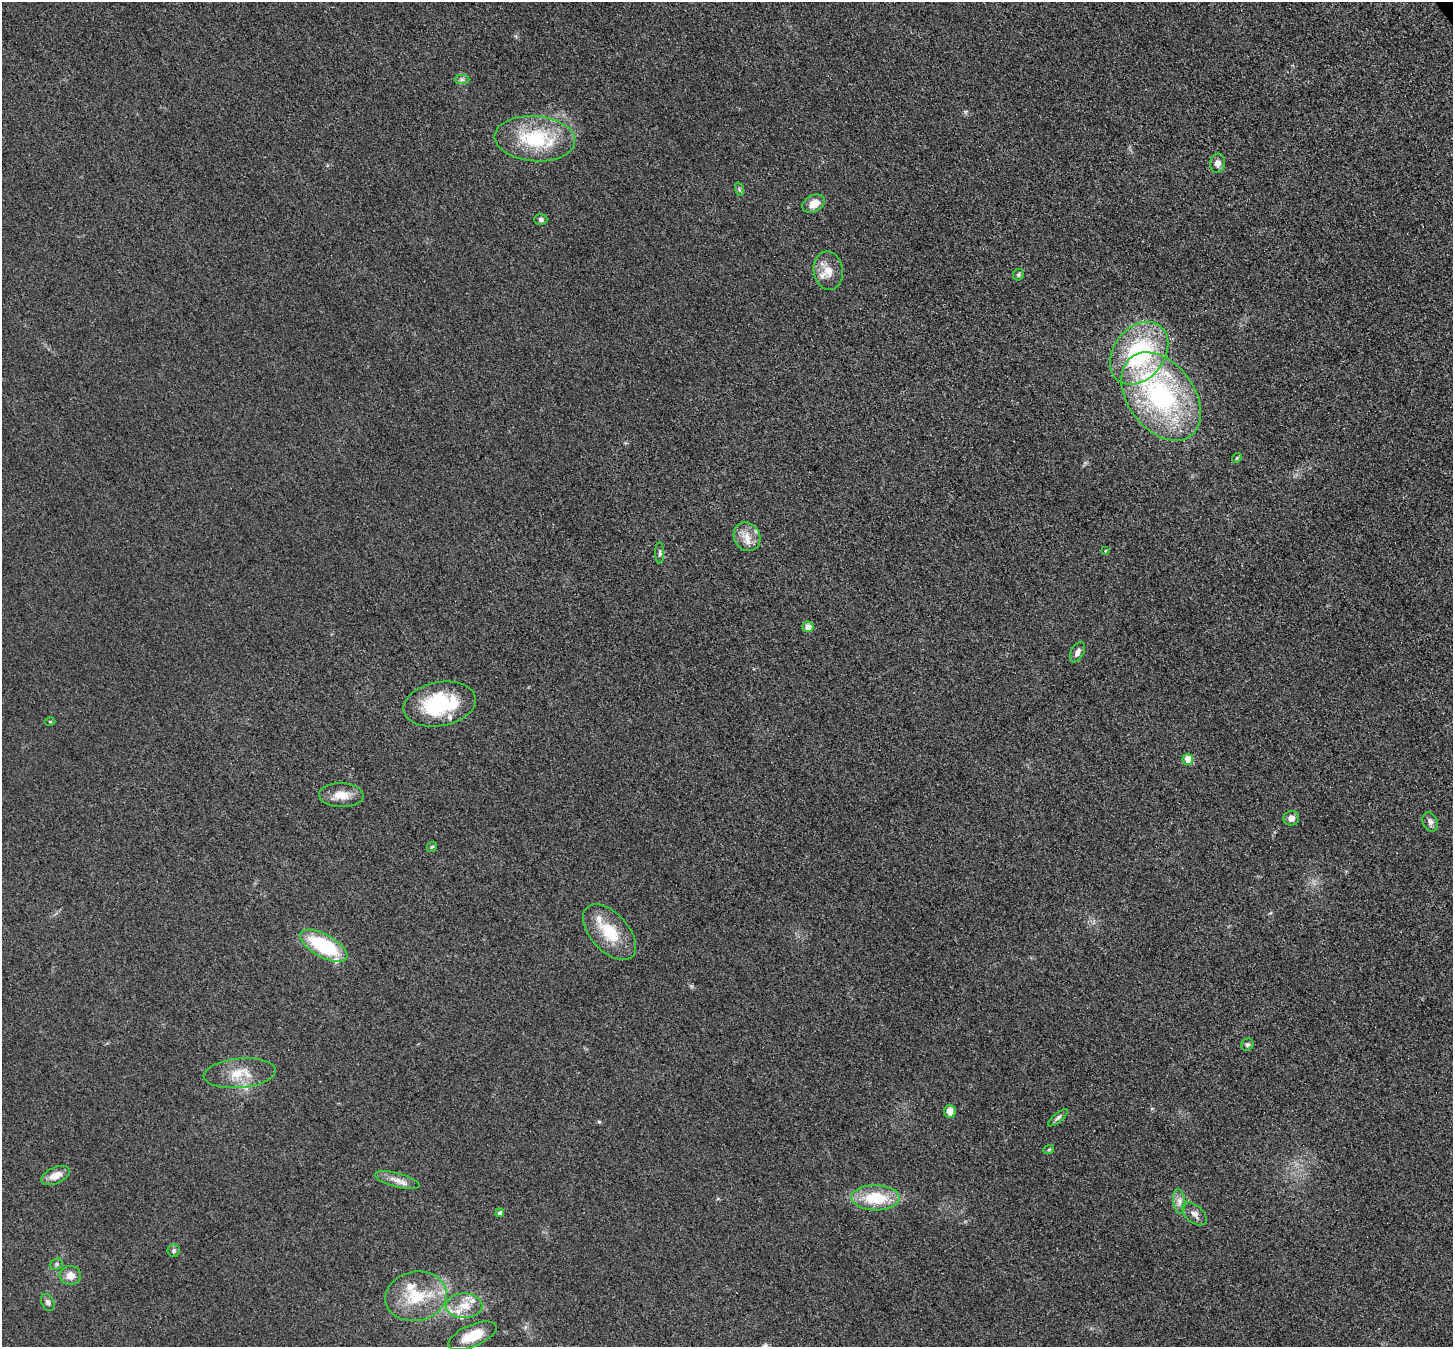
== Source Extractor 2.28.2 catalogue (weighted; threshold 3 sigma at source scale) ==
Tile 10 of 4 x 4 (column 2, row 3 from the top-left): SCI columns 1531-2981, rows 1554-2898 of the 5962 x 5933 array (HDU 1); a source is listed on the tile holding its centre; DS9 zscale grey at full resolution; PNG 1455 x 1349 px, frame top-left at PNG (2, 2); each listed source drawn as its Kron ellipse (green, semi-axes under 4 px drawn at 4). Shown black and unused: <1% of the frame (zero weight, under 3 of 4 exposures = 7% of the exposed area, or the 3 px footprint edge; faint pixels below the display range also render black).
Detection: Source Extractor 2.28.2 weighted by HDU 2 'WHT'; one run over the whole footprint, this tile lists its part. Background 0.0546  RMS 0.0095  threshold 0.0427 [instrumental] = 3 sigma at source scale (4.5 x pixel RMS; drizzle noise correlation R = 1.50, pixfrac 1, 0.05/0.05 arcsec/px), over >= 5 px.
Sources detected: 50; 7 inside a brighter listed object's ellipse — not listed separately; the other 43 listed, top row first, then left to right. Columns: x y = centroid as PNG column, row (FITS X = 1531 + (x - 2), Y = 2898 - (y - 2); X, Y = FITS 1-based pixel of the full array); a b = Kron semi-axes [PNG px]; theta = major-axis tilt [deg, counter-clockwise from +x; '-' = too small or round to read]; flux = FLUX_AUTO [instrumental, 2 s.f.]
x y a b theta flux
462 80 7 4 0 2.1
535 139 40 22 -4 66
1217 163 9 7 81 6.3
739 189 7 4 -72 1.6
814 204 12 8 28 11
541 220 6 5 - 2.3
828 271 19 14 -81 14
1018 275 6 5 - 1.6
1139 353 34 25 52 120
1161 396 49 33 -53 180
1237 458 5 4 - 1.2
747 537 15 13 -62 12
1105 551 4 3 - 0.83
660 553 11 4 -89 2.2
808 627 5 5 - 7.3
1077 652 11 6 62 4.8
440 704 37 22 11 71
50 722 5 3 - 0.85
1188 759 5 5 - 13
341 795 22 12 -2 14
1291 818 8 7 - 5.1
1430 822 10 7 -66 4.5
432 847 6 4 41 1.3
610 932 33 19 -48 36
324 946 26 11 -29 71
1247 1045 6 5 - 2
240 1073 36 14 5 23
950 1111 6 6 - 8.2
1058 1118 12 4 40 2.8
1049 1149 5 3 - 1.1
55 1175 15 8 24 11
397 1180 23 7 -15 8.2
875 1198 24 12 -1 38
1179 1201 12 6 -83 5.1
500 1213 4 4 - 2.8
1194 1214 14 8 -42 5.3
174 1251 6 6 - 2.3
56 1264 7 5 22 1.7
70 1276 11 9 2 8.6
416 1296 31 24 11 44
48 1302 9 6 -63 3.1
464 1306 18 12 0 17
472 1336 26 11 23 22